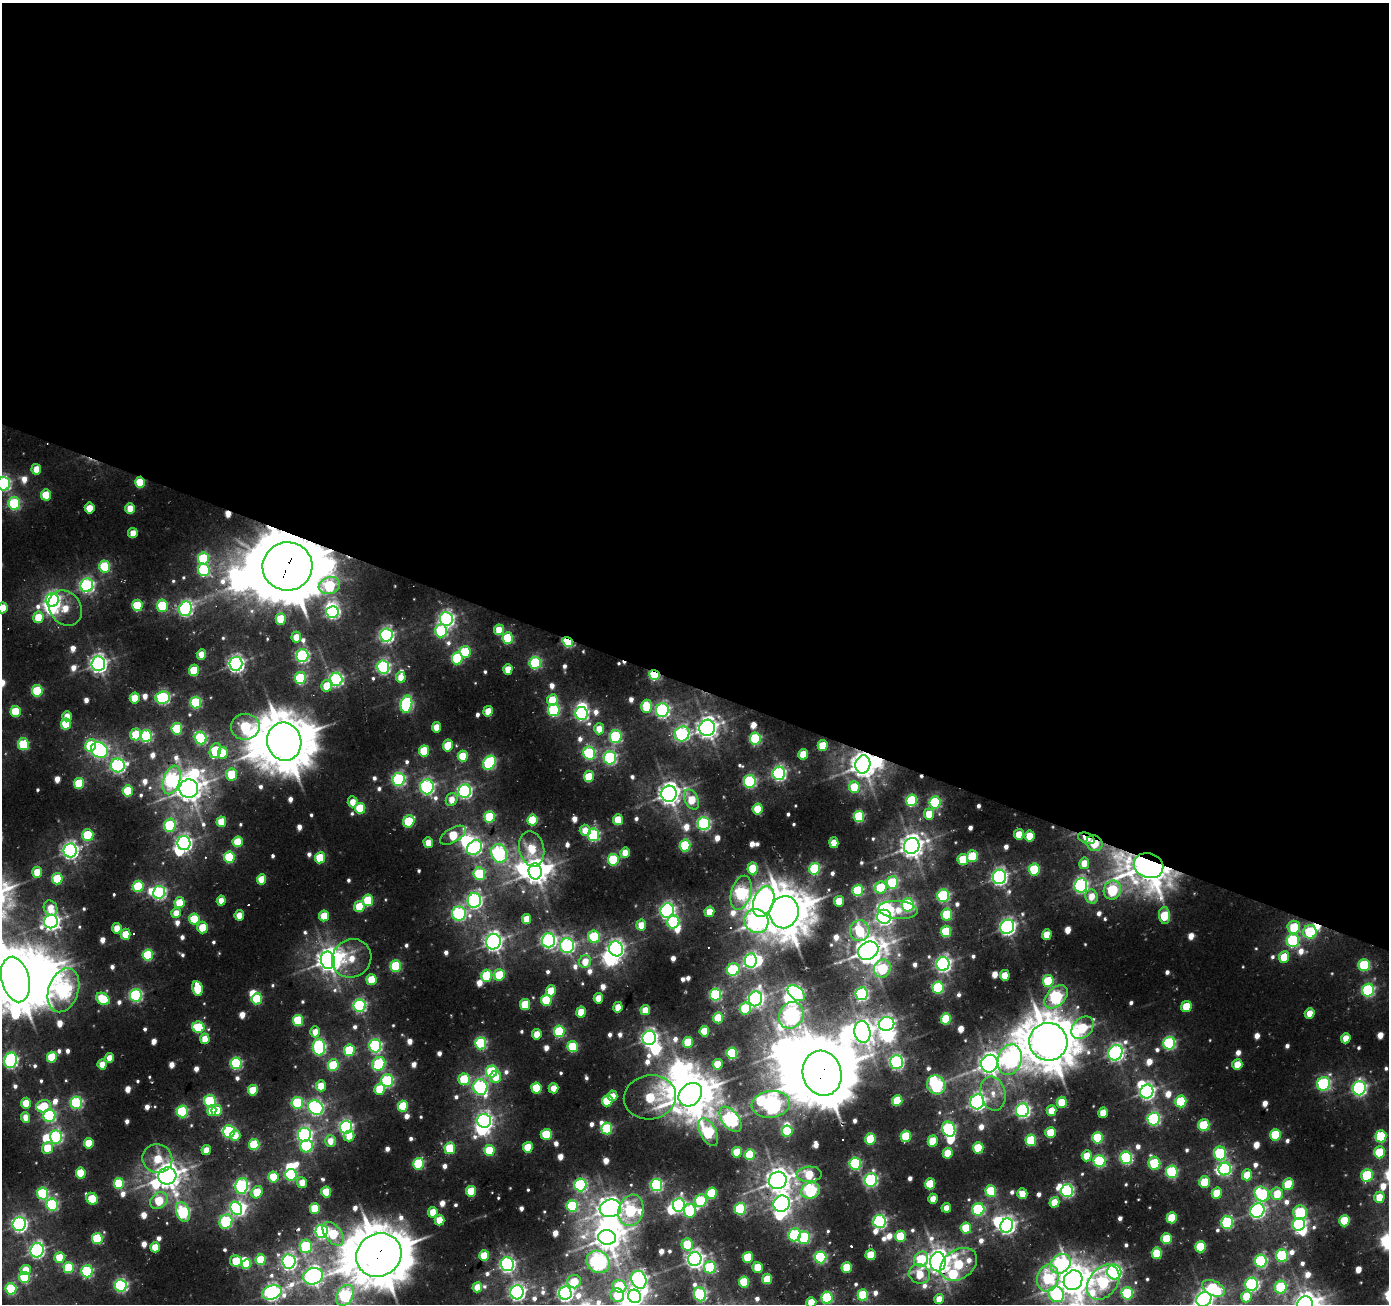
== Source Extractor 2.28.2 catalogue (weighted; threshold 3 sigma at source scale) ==
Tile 3 of 4 x 4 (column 3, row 1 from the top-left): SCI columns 2779-4165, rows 4179-5480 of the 5553 x 5685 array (HDU 1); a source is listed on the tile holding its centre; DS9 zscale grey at full resolution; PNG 1391 x 1306 px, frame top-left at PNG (2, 3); each listed source drawn as its Kron ellipse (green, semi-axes under 4 px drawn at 4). Shown black and unused: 53% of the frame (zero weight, under 2 of 3 exposures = <1% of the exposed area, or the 3 px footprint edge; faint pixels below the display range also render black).
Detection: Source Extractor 2.28.2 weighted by HDU 2 'WHT'; one run over the whole footprint, this tile lists its part. Background 0.012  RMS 0.0063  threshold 0.0285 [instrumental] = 3 sigma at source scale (4.5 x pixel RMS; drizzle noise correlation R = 1.50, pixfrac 1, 0.0396/0.0396 arcsec/px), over >= 5 px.
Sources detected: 826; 7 too faint to see at this stretch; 50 inside a brighter object's white glare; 7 cosmic-ray / hot-pixel residue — neither listed nor drawn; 1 inside a brighter listed object's ellipse — not listed separately; of the other 761, all 500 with FLUX_AUTO >= 12.5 (the completeness limit of this list) listed and drawn (261 fainter detections not listed), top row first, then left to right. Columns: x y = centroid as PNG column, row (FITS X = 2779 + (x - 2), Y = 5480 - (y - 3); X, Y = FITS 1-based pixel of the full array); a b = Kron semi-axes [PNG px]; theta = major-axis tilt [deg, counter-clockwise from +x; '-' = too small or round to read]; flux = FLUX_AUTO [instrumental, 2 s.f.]
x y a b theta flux
36 469 5 4 - 16
140 482 5 5 - 37
3 483 7 6 - 190
46 495 5 5 - 29
14 503 6 6 - 93
90 508 5 5 - 17
130 508 5 4 - 20
133 533 5 4 - 15
203 559 6 5 - 76
287 566 25 24 - 6600
105 567 6 5 - 76
204 570 6 6 - 100
87 585 7 6 - 220
329 586 11 8 17 110
52 600 7 6 - 220
137 605 6 5 - 55
162 606 6 5 - 55
3 608 5 5 - 26
65 608 19 15 -52 22
185 609 7 6 - 200
332 612 6 6 - 140
38 617 6 5 - 24
281 619 6 5 - 33
446 619 7 6 - 280
499 630 5 5 - 22
441 631 6 6 - 110
386 635 7 6 - 250
296 637 5 5 - 17
508 638 6 5 - 62
568 642 6 4 -33 100
465 652 6 5 - 52
201 654 5 4 - 14
302 656 6 6 - 180
457 658 6 5 - 90
535 663 6 5 - 110
98 664 7 6 - 400
236 664 7 6 - 320
383 667 6 6 - 190
508 669 5 4 - 18
194 670 5 5 - 44
655 675 5 4 - 93
401 677 5 4 - 15
300 678 6 5 - 88
336 679 6 6 - 200
327 686 6 5 - 22
37 691 6 5 - 65
163 697 7 6 - 130
135 698 5 5 - 27
552 700 5 5 - 27
196 702 6 5 - 91
406 704 8 5 78 170
646 706 6 5 - 38
554 710 6 5 - 110
662 710 7 6 - 210
16 711 5 5 - 41
488 711 5 4 - 20
581 713 6 6 - 170
67 716 5 4 - 13
66 724 5 5 - 42
245 727 14 13 - 84
436 727 5 4 - 18
707 728 8 7 - 620
177 729 6 5 - 64
599 729 5 5 - 14
136 734 6 5 - 46
682 734 7 7 - 180
146 736 6 5 - 130
616 736 6 6 - 110
201 738 6 6 - 130
755 739 6 5 - 110
284 742 19 17 -76 4000
23 744 6 5 - 54
91 745 6 5 - 75
823 745 5 5 - 27
448 746 6 5 - 33
99 750 9 7 -29 250
215 751 8 5 70 53
424 751 5 5 - 40
223 753 6 5 - 25
589 753 6 6 - 110
803 754 5 5 - 23
463 756 5 5 - 37
610 758 7 6 - 160
489 763 7 6 - 130
863 764 9 7 79 1000
118 765 7 7 - 230
779 773 6 6 - 220
232 774 6 5 - 33
589 777 5 5 - 35
399 779 6 6 - 160
172 780 15 8 72 210
750 781 6 6 - 140
79 783 5 5 - 46
427 787 7 7 - 190
854 787 6 5 - 30
189 789 9 9 - 1000
128 791 5 5 - 42
464 791 7 6 - 230
669 794 8 7 - 720
691 799 11 6 -63 23
452 800 7 5 66 13
911 800 6 5 - 85
353 802 5 5 - 15
935 802 6 5 - 120
360 808 5 5 - 49
758 809 5 5 - 31
929 814 5 5 - 19
859 816 5 5 - 72
490 817 6 5 - 64
532 820 5 5 - 58
618 820 5 5 - 26
409 821 6 5 - 54
221 822 5 5 - 26
704 823 6 6 - 170
170 825 7 5 71 91
585 830 5 5 - 14
1019 834 5 5 - 18
88 835 6 5 - 44
453 835 14 7 30 38
593 835 6 5 - 130
1030 836 5 5 - 30
1086 838 9 5 -22 16
238 842 5 5 - 34
184 843 7 6 - 310
428 843 5 5 - 17
834 843 5 4 - 16
1094 843 8 7 - 33
685 845 6 5 - 79
912 846 8 7 - 780
474 848 8 6 42 160
532 849 18 12 -77 33
70 850 7 6 - 340
499 853 9 8 - 220
625 853 5 4 - 14
972 856 6 5 - 41
229 857 6 5 - 71
320 858 5 5 - 42
963 859 5 5 - 45
613 860 6 5 - 79
1084 863 6 5 - 17
1149 866 15 12 -20 2600
753 868 6 5 - 45
815 869 6 5 - 98
1034 869 6 5 - 65
535 871 8 6 -86 840
37 872 5 5 - 27
479 874 6 6 - 72
999 877 7 6 - 320
57 879 5 5 - 51
261 879 5 4 - 26
892 883 6 5 - 94
1081 885 7 6 - 230
138 886 6 5 - 60
881 887 6 6 - 44
858 890 6 5 - 70
1112 890 10 8 62 85
159 892 6 6 - 190
741 893 17 9 74 160
943 896 6 6 - 120
1092 896 7 6 - 15
368 900 6 5 - 48
474 900 7 6 - 250
221 901 5 4 - 15
839 901 5 5 - 24
764 902 16 10 70 370
179 903 5 5 - 29
908 905 6 6 - 130
359 907 5 5 - 35
50 908 8 6 -62 16
898 910 20 9 -5 21
667 911 7 6 - 260
709 912 5 5 - 19
784 912 16 14 73 2900
176 913 5 4 - 13
459 914 7 7 - 180
947 914 6 5 - 54
239 915 5 4 - 13
1165 915 8 5 -84 46
324 916 5 5 - 27
884 917 7 7 - 320
194 919 5 5 - 46
527 919 5 4 - 19
51 921 7 6 - 410
756 921 12 11 - 260
673 922 6 6 - 110
641 925 5 5 - 18
203 927 6 5 - 24
1007 927 7 6 - 310
1294 927 6 6 - 43
117 928 5 4 - 16
860 931 10 10 - 48
946 931 6 5 - 48
1310 932 7 6 - 72
126 934 5 5 - 24
1047 934 5 5 - 19
594 937 6 6 - 60
548 940 7 7 - 280
1293 941 6 6 - 120
493 942 7 7 - 470
567 946 7 7 - 220
616 949 7 7 - 300
868 951 11 8 30 1300
148 955 5 5 - 66
1284 957 6 5 - 27
352 958 20 18 37 26
328 960 8 7 - 730
751 960 7 6 - 200
585 961 6 6 - 16
943 964 7 6 - 310
1364 965 6 6 - 72
396 966 5 5 - 81
882 968 9 8 - 66
733 970 6 6 - 100
499 975 6 5 - 37
1005 975 5 5 - 21
487 976 6 5 - 54
15 979 23 13 -76 3800
372 980 5 5 - 30
1048 981 6 5 - 56
938 987 6 5 - 95
198 988 7 5 -81 36
63 990 23 15 71 250
1368 990 6 6 - 140
551 991 5 5 - 23
796 993 10 6 -40 230
862 994 6 6 - 170
136 995 6 6 - 150
715 995 6 5 - 120
1056 997 14 9 44 170
598 998 5 4 - 19
103 999 7 5 -38 47
257 999 5 5 - 62
755 999 7 6 - 320
546 1000 6 5 - 47
525 1004 5 5 - 36
359 1006 6 6 - 180
1186 1006 5 5 - 30
618 1007 5 4 - 19
745 1009 6 5 - 57
645 1010 5 5 - 17
581 1012 5 5 - 24
1310 1013 5 5 - 16
791 1015 14 11 60 340
718 1018 5 5 - 40
946 1019 5 5 - 59
298 1020 5 5 - 51
887 1024 8 7 - 250
198 1027 6 5 - 64
1082 1028 13 9 43 49
559 1031 6 5 - 80
704 1031 5 5 - 34
315 1032 5 4 - 15
862 1032 11 8 -80 750
537 1034 5 5 - 17
649 1038 7 6 - 310
1346 1038 5 4 - 16
205 1039 5 5 - 20
688 1042 5 5 - 40
1048 1042 19 19 - 3500
481 1043 6 5 - 110
1169 1043 6 6 - 140
375 1046 6 6 - 160
319 1047 8 6 90 170
573 1047 5 5 - 57
349 1050 6 5 - 58
732 1053 5 5 - 77
1115 1053 8 7 - 320
52 1057 5 5 - 40
109 1058 5 4 - 16
11 1060 8 6 79 200
1010 1060 15 11 73 250
896 1062 7 6 - 220
236 1063 6 5 - 110
102 1064 5 4 - 18
379 1064 7 6 - 95
718 1064 5 5 - 24
989 1064 9 8 - 660
333 1065 6 5 - 61
1237 1065 5 5 - 22
492 1072 6 5 - 78
822 1073 23 19 -73 5000
496 1077 6 5 - 17
464 1079 6 6 - 57
387 1081 6 6 - 120
1324 1084 7 6 - 150
936 1085 10 8 -55 210
321 1086 5 5 - 21
480 1087 8 7 - 200
536 1088 5 5 - 40
554 1088 5 5 - 15
1359 1088 7 6 - 230
379 1089 6 5 - 33
253 1090 5 5 - 36
1147 1091 7 6 - 300
993 1093 17 12 -77 15
690 1095 13 10 45 2200
613 1096 5 5 - 14
650 1097 26 22 9 68
897 1100 5 5 - 39
210 1101 6 6 - 80
607 1101 5 5 - 40
1181 1101 6 5 - 61
977 1102 7 7 - 330
1062 1102 5 5 - 37
26 1103 5 5 - 21
76 1103 6 6 - 130
297 1103 6 6 - 82
771 1104 19 13 7 440
44 1106 7 6 - 40
403 1106 5 5 - 50
316 1107 8 7 - 240
212 1110 5 4 - 14
1022 1110 7 6 - 240
217 1111 5 5 - 32
1051 1111 5 5 - 20
182 1112 6 5 - 97
1103 1113 5 5 - 19
49 1115 6 6 - 140
26 1117 5 4 - 13
730 1119 14 8 -52 260
1154 1119 6 6 - 140
484 1121 7 7 - 300
1204 1125 6 5 - 62
346 1127 6 6 - 210
607 1128 6 5 - 75
949 1129 8 6 -69 140
229 1131 6 6 - 140
787 1131 5 5 - 63
708 1132 15 8 -63 120
1051 1133 5 5 - 32
546 1134 5 5 - 44
304 1135 7 6 - 240
1275 1135 6 5 - 58
235 1136 5 5 - 16
349 1136 5 5 - 14
906 1136 6 5 - 52
1381 1136 6 5 - 67
56 1137 7 6 - 160
1098 1138 6 5 - 67
870 1139 6 5 - 45
1031 1140 6 5 - 57
330 1141 6 5 - 13
933 1141 5 5 - 30
89 1143 5 5 - 30
254 1144 5 5 - 64
306 1146 6 6 - 98
528 1147 5 5 - 32
47 1148 6 5 - 32
450 1148 6 5 - 40
978 1148 5 5 - 53
206 1150 5 4 - 16
489 1150 5 5 - 38
737 1152 5 5 - 35
1379 1152 6 5 - 48
948 1153 5 5 - 24
1220 1153 7 6 - 100
750 1155 5 5 - 55
1087 1156 5 5 - 20
1126 1158 6 6 - 120
157 1159 15 14 - 30
1099 1161 6 6 - 98
1154 1163 6 6 - 65
419 1164 6 5 - 84
855 1164 6 6 - 100
1225 1169 6 6 - 160
1172 1172 6 6 - 100
81 1173 5 5 - 43
809 1174 12 7 3 31
291 1175 6 5 - 110
1247 1175 5 5 - 19
1367 1175 6 5 - 77
167 1176 9 8 - 1000
273 1177 5 5 - 38
778 1180 9 8 - 960
871 1180 7 6 - 170
1204 1182 6 5 - 36
119 1183 5 5 - 65
302 1183 5 5 - 15
930 1184 5 5 - 45
1288 1184 6 5 - 39
580 1185 6 6 - 140
656 1185 6 6 - 150
242 1186 8 6 83 200
811 1190 9 8 - 140
471 1191 5 5 - 35
991 1191 6 5 - 60
1067 1191 6 6 - 170
257 1192 6 5 - 30
326 1192 5 5 - 36
43 1193 6 5 - 91
711 1193 6 5 - 51
1217 1193 5 5 - 28
1022 1194 5 5 - 18
1262 1194 8 6 -50 130
1277 1194 6 6 - 26
1379 1197 6 5 - 20
92 1199 6 5 - 42
933 1199 5 4 - 15
159 1201 9 7 41 38
701 1201 6 6 - 74
1054 1202 5 5 - 20
782 1204 8 8 - 330
52 1205 6 6 - 110
679 1205 7 6 - 200
572 1206 6 5 - 94
236 1208 7 5 -63 160
315 1208 5 5 - 35
610 1208 11 8 15 640
946 1208 5 4 - 13
740 1209 6 5 - 110
978 1209 6 6 - 110
631 1210 16 12 74 120
1257 1210 7 6 - 260
690 1211 7 6 - 67
183 1212 10 6 -70 130
433 1212 5 5 - 21
1300 1213 7 7 - 73
1172 1218 5 5 - 41
439 1220 5 5 - 20
879 1221 6 6 - 180
1344 1221 5 5 - 49
226 1222 7 6 - 140
1227 1222 6 6 - 120
19 1224 7 6 - 250
1299 1225 6 6 - 210
1007 1226 7 6 - 320
966 1228 5 5 - 38
321 1231 6 6 - 180
333 1234 14 8 -51 45
794 1235 6 6 - 110
900 1236 5 5 - 48
607 1237 9 7 -6 1000
804 1238 6 5 - 110
97 1239 5 5 - 71
1166 1239 5 5 - 38
687 1244 6 5 - 31
306 1246 7 6 - 78
155 1247 5 4 - 23
1201 1247 5 5 - 57
37 1250 7 6 - 240
1157 1253 6 5 - 45
379 1255 23 21 33 3900
871 1255 5 5 - 31
1282 1255 6 6 - 98
484 1256 5 5 - 32
748 1257 5 5 - 46
820 1257 6 6 - 130
59 1258 5 5 - 29
695 1259 7 6 - 400
921 1259 8 7 - 42
261 1260 5 5 - 38
236 1261 6 5 - 34
289 1261 7 6 - 250
1261 1261 6 6 - 130
598 1262 12 10 -38 320
938 1262 9 8 - 1000
246 1264 5 4 - 34
507 1264 7 6 - 260
959 1264 20 14 34 55
1061 1264 11 9 45 150
710 1267 6 6 - 77
757 1267 5 5 - 25
847 1267 5 5 - 31
69 1268 5 5 - 58
26 1270 5 5 - 19
87 1271 6 5 - 120
1114 1272 7 7 - 240
920 1274 10 9 - 26
313 1276 10 8 20 420
25 1277 6 5 - 65
1048 1278 14 10 76 61
767 1279 5 5 - 28
639 1280 9 7 -68 320
1073 1280 10 9 - 1600
574 1282 7 6 - 28
744 1282 5 5 - 49
1103 1282 19 14 52 110
1252 1284 6 6 - 180
121 1285 6 6 - 170
619 1286 7 6 - 55
477 1287 5 5 - 16
1281 1287 6 6 - 68
1213 1288 12 7 -27 63
11 1289 5 5 - 90
272 1292 10 7 18 300
517 1292 7 6 - 330
565 1293 6 6 - 320
1127 1293 6 6 - 71
700 1294 7 6 - 140
1056 1294 8 7 - 110
345 1295 11 8 59 160
617 1295 7 6 - 29
863 1295 6 5 - 57
634 1296 7 6 - 330
1246 1297 6 5 - 31
827 1298 6 5 - 90
939 1299 5 4 - 17
1204 1299 8 7 - 490
811 1302 5 5 - 25
1305 1304 8 7 - 700
Overlapping masked pixels (flux is a lower limit): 12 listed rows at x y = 140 482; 287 566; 568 642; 655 675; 863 764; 172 780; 1086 838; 1094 843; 1149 866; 822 1073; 379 1255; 938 1262
Isophote crosses this tile's border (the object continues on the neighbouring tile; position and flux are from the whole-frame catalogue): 10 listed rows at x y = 3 483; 3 608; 15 979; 379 1255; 565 1293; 345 1295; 634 1296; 1204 1299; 811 1302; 1305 1304